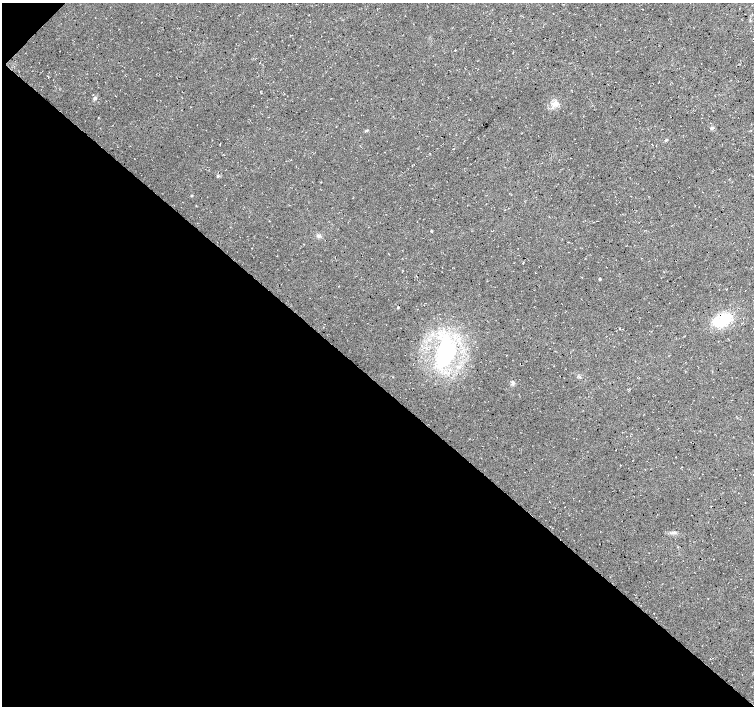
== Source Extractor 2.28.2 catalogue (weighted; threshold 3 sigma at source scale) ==
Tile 9 of 4 x 4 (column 1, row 3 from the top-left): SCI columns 4-1506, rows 1573-2979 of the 6019 x 6027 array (HDU 1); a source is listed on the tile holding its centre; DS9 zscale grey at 2 x 2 block average (1 PNG px = mean of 2 x 2 image px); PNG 756 x 708 px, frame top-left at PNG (2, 3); no overlay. Shown black and unused: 46% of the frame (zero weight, under 3 of 4 exposures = <1% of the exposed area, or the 3 px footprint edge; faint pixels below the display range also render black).
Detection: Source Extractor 2.28.2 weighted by HDU 2 'WHT'; one run over the whole footprint, this tile lists its part. Background 0.0167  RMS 0.0059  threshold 0.0266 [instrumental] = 3 sigma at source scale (4.5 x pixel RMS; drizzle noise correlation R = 1.50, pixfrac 1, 0.0396/0.0396 arcsec/px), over >= 5 px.
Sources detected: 19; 1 cosmic-ray / hot-pixel residue — not listed; the other 18 listed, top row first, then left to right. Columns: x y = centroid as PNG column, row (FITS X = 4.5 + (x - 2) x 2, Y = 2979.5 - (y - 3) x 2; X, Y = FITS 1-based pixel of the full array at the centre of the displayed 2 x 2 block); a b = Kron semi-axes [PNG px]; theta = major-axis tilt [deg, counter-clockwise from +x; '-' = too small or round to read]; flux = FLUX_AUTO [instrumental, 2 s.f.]
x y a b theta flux
48 76 2 2 - 0.87
95 98 5 4 - 2.7
470 99 2 2 - 0.4
554 104 8 4 4 5.6
712 128 4 3 - 2
666 140 4 3 - 1.4
454 149 2 2 - 0.93
217 176 4 3 - 1.6
192 196 3 2 - 1.1
319 235 5 4 - 2.5
568 242 2 2 - 0.66
582 277 2 2 - 0.52
599 279 2 2 - 1.9
726 289 2 2 - 0.76
398 307 2 2 - 1
722 320 19 10 29 58
445 352 31 15 75 160
512 383 6 2 85 1.8
Diffuse or blended objects may show on this block-average render without a row.